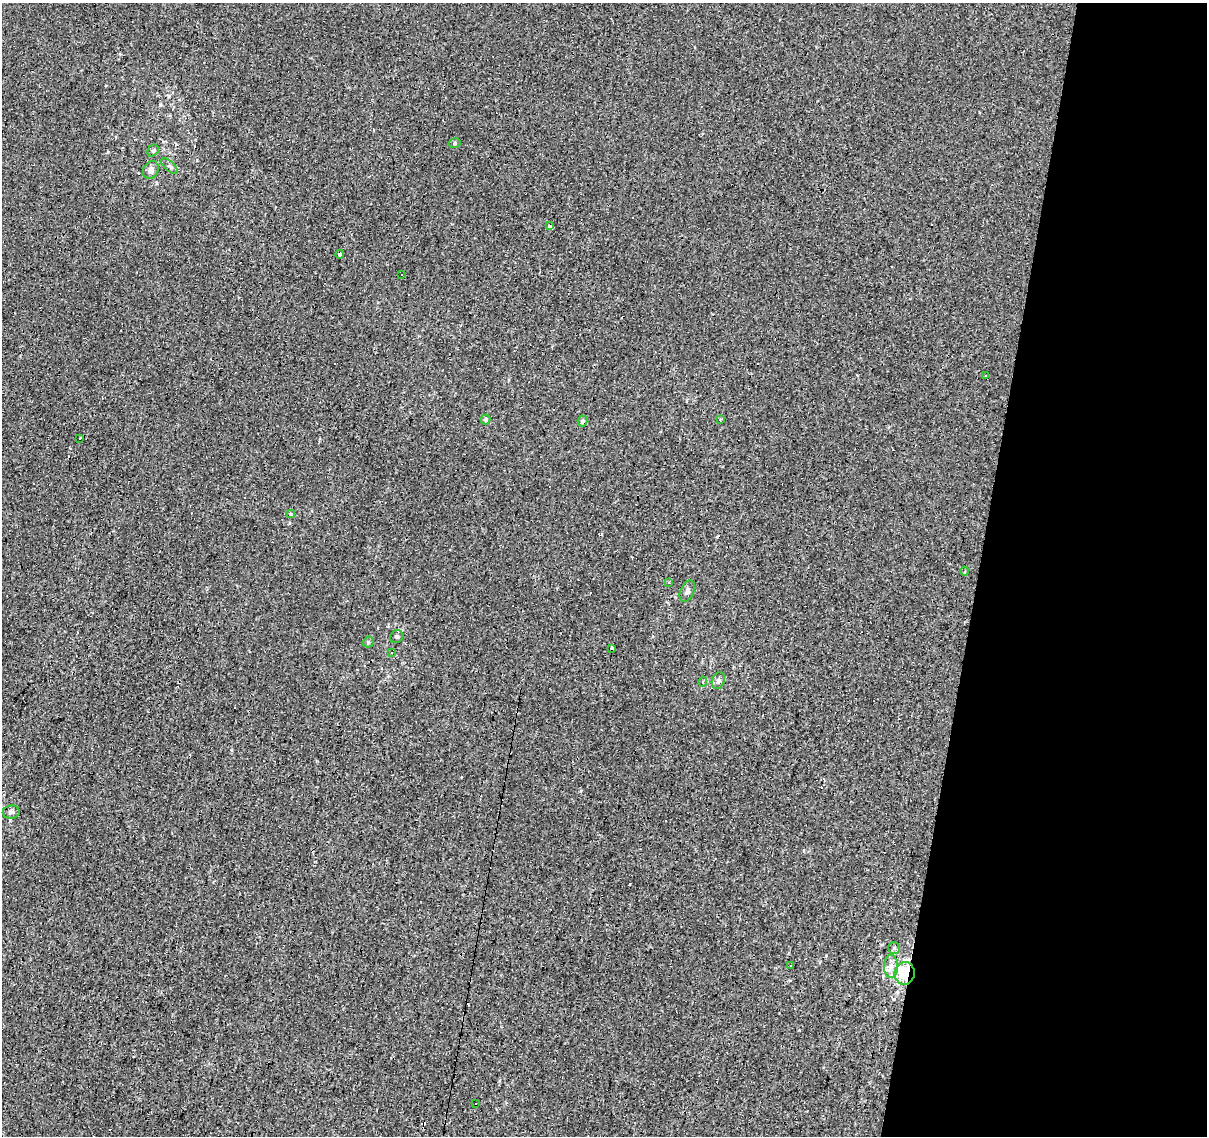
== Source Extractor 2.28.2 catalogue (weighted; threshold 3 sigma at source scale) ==
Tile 8 of 4 x 4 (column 4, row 2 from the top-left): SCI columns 3616-4820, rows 2489-3622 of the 4824 x 5035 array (HDU 1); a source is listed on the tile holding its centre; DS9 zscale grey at full resolution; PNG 1209 x 1138 px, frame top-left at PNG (2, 3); each listed source drawn as its Kron ellipse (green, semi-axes under 4 px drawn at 4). Shown black and unused: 19% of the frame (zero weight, under 3 of 4 exposures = <1% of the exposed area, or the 3 px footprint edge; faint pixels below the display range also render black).
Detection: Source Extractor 2.28.2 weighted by HDU 2 'WHT'; one run over the whole footprint, this tile lists its part. Background -0.00137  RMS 0.0033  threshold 0.015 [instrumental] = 3 sigma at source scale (4.5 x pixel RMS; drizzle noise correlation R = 1.50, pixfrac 1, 0.0396/0.0396 arcsec/px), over >= 5 px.
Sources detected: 49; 20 cosmic-ray / hot-pixel residue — neither listed nor drawn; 1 inside a brighter listed object's ellipse — not listed separately; the other 28 listed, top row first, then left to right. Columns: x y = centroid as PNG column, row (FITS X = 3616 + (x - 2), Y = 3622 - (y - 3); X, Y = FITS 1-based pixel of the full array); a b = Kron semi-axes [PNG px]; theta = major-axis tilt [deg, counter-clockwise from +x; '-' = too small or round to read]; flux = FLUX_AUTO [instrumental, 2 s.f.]
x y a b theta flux
455 143 6 5 - 0.58
153 151 6 5 - 0.57
169 166 10 4 -41 0.9
151 170 9 7 62 1.8
550 226 4 3 - 8.2
340 254 4 3 - 4.5
401 275 2 2 - 0.3
985 376 3 2 - 0.27
486 419 5 4 - 0.76
721 419 4 4 - 0.28
583 421 5 5 - 0.69
80 438 3 2 - 0.59
291 514 4 4 - 0.38
965 571 4 3 - 0.3
669 583 3 3 - 0.35
687 591 11 6 66 1.4
397 636 7 6 - 0.82
368 642 6 5 - 0.66
611 649 3 3 - 1.1
392 653 3 3 - 1.5
718 680 9 6 72 1.2
703 681 5 3 - 0.51
11 812 8 6 7 1.1
894 948 5 5 - 0.66
791 965 3 3 - 0.96
891 966 11 7 -90 2.1
905 973 11 10 - 12
475 1103 3 3 - 0.67
Overlapping masked pixels (flux is a lower limit): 2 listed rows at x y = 550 226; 905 973
Unlisted compact peaks at least as high as the median listed source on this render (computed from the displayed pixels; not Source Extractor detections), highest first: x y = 197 160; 160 105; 108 152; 581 791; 289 523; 156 183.